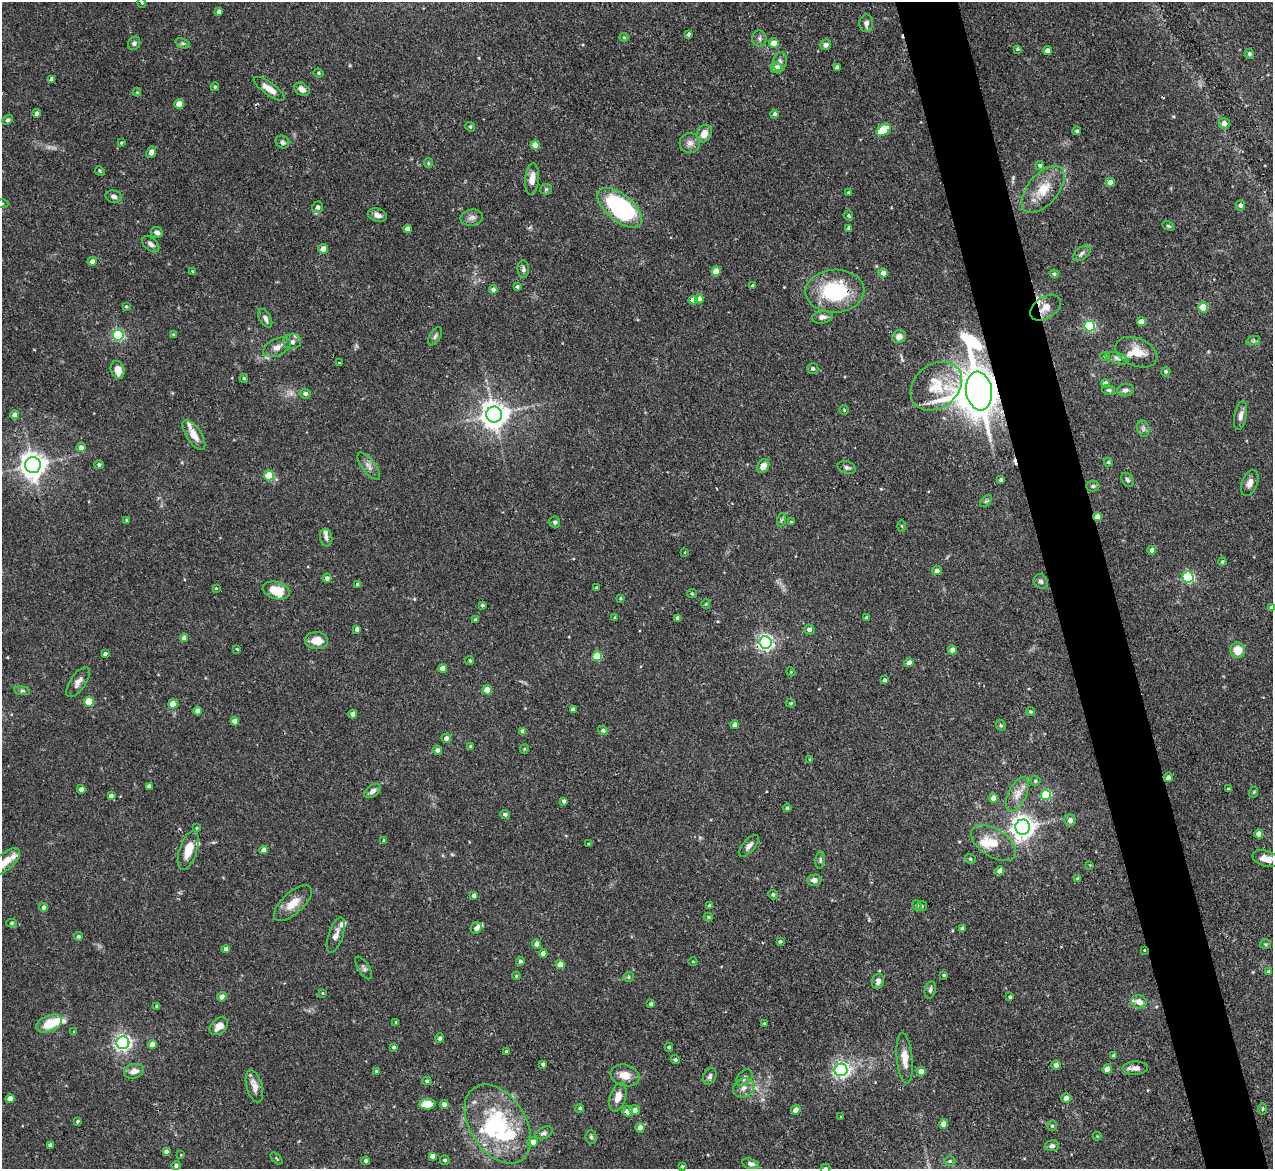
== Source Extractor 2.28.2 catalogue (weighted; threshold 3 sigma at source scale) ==
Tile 6 of 4 x 4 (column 2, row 2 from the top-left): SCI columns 1272-2542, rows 2593-3759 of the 5085 x 5067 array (HDU 1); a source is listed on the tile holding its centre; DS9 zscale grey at full resolution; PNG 1275 x 1171 px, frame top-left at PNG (2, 2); each listed source drawn as its Kron ellipse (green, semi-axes under 4 px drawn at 4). Shown black and unused: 5% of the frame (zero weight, under 3 of 4 exposures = <1% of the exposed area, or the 3 px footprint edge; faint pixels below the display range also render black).
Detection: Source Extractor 2.28.2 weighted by HDU 2 'WHT'; one run over the whole footprint, this tile lists its part. Background 0.0807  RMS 0.0035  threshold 0.0159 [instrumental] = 3 sigma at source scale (4.5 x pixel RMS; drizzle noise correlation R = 1.50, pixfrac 1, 0.05/0.05 arcsec/px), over >= 5 px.
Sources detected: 328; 1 too faint to see at this stretch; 4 inside a brighter object's white glare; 2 cosmic-ray / hot-pixel residue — neither listed nor drawn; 13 inside a brighter listed object's ellipse — not listed separately; the other 308 listed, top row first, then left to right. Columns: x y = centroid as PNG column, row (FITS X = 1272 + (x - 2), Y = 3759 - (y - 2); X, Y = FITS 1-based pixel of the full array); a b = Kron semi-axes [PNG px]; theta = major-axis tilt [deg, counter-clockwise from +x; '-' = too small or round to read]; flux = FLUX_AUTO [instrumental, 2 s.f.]
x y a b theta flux
142 3 5 3 - 0.32
219 12 4 4 - 1.5
866 23 9 7 85 1.6
688 34 4 4 - 0.73
624 37 4 3 - 0.44
759 39 8 7 - 1.1
134 43 7 6 - 0.89
183 43 7 4 -19 0.65
774 43 5 5 - 4.2
826 45 6 5 - 1.1
1017 49 4 3 - 0.54
1048 51 4 4 - 2.3
1249 54 5 4 - 0.78
780 62 10 7 79 1.4
777 68 5 5 - 4
837 68 4 4 - 1.7
319 73 5 3 - 0.46
52 79 4 4 - 1.4
215 87 4 4 - 0.5
269 89 18 6 -36 3.3
302 89 8 6 -32 2
137 92 4 4 - 0.31
179 104 4 4 - 4.6
37 113 4 4 - 1.2
774 114 4 4 - 0.82
8 120 6 4 40 0.67
1224 123 6 5 - 1.8
470 127 5 4 - 0.46
884 130 8 5 38 17
1077 131 4 4 - 0.63
704 133 9 7 62 3.4
282 142 7 6 - 0.79
121 143 3 3 - 0.37
690 143 10 10 - 2
535 145 4 4 - 4.6
151 152 6 4 65 1.5
428 163 5 4 - 0.44
1040 165 4 4 - 0.74
100 171 5 4 - 0.44
532 179 16 7 85 3.5
1110 182 4 4 - 2.5
546 189 6 5 - 0.61
1043 189 28 15 49 9
848 192 3 3 - 0.34
114 197 8 6 -10 1.1
2 203 7 4 0 0.78
1240 205 5 4 - 1.1
318 207 5 5 - 1.3
620 208 27 13 -40 49
377 215 10 6 -18 1.8
848 216 5 4 - 0.61
472 218 11 8 12 1.6
1168 226 6 4 -26 0.51
849 228 4 4 - 1.1
407 229 4 4 - 2.1
157 233 6 5 - 1.3
151 244 10 6 -39 1.4
323 249 5 5 - 2.7
1082 253 10 6 37 1.2
92 261 4 4 - 1.9
523 269 9 5 -85 1
192 271 4 3 - 0.25
716 271 4 4 - 5.2
883 273 5 4 - 2
1054 274 4 4 - 0.56
753 286 4 4 - 1.4
517 287 4 3 - 0.62
493 290 4 4 - 1.3
835 291 29 21 2 26
699 299 4 4 - 1.4
693 300 4 4 - 3
126 306 4 4 - 0.45
1045 308 17 10 33 3.3
1203 308 5 5 - 12
822 317 10 6 9 1.5
265 318 10 5 -62 1.4
1141 322 4 4 - 3.5
1090 326 5 5 - 38
173 334 4 4 - 0.4
118 335 5 5 - 45
435 336 10 5 58 0.99
899 337 7 6 - 2.3
1253 341 7 4 19 0.67
292 342 9 7 4 1.4
277 347 15 8 24 2.5
1136 352 22 14 -23 6.3
1105 356 4 4 - 0.45
1117 358 12 5 -18 1.4
339 363 3 3 - 0.32
813 369 5 5 - 0.85
118 370 9 6 -73 3.6
1166 372 5 4 - 0.63
244 378 4 3 - 0.44
1105 384 4 4 - 1.6
936 386 28 22 38 12
1109 390 6 5 - 0.68
1125 390 8 6 7 1.2
979 391 19 13 -81 1700
305 394 5 5 - 1.1
844 410 5 4 - 0.44
15 415 4 4 - 2.4
494 415 8 8 - 410
1240 416 14 6 80 1.8
1143 429 8 6 -71 1
194 435 17 7 -57 3.8
81 447 4 4 - 1.6
1108 462 4 4 - 0.54
33 465 8 7 - 360
99 465 5 4 - 0.69
369 466 16 6 -52 1.9
763 466 7 5 61 3.1
847 467 9 6 -16 0.9
269 475 5 5 - 13
1001 480 3 3 - 0.77
1128 480 7 5 -58 0.85
1250 483 13 8 69 2.2
1093 486 6 5 - 0.69
986 501 7 4 44 0.63
1097 517 4 4 - 3.2
126 520 3 3 - 0.35
781 520 7 4 71 0.58
555 522 6 5 - 0.71
791 522 4 4 - 0.32
902 526 6 4 -88 0.43
326 537 9 6 -79 1.1
1152 550 4 4 - 1.9
685 552 3 2 - 0.25
1222 562 4 4 - 0.51
937 570 5 4 - 1.5
1188 577 5 5 - 47
327 578 4 4 - 1.2
1041 581 7 6 - 1.1
358 584 4 3 - 1.1
216 588 4 3 - 0.34
596 588 3 3 - 0.58
276 590 14 8 -16 7.7
692 593 5 4 - 0.45
620 598 3 3 - 0.38
706 604 4 4 - 0.4
482 605 3 3 - 0.56
1271 607 4 4 - 0.68
615 618 3 3 - 0.37
678 618 4 4 - 1.4
866 618 3 3 - 0.8
476 620 4 3 - 0.8
357 629 4 4 - 1.1
809 630 5 5 - 1.4
184 638 4 4 - 1.7
317 641 11 8 -1 4.7
766 642 6 6 - 110
237 649 4 2 - 0.32
952 650 4 4 - 2.3
1238 650 8 7 - 6.1
105 654 3 3 - 0.94
597 656 5 5 - 13
470 660 4 4 - 0.46
909 663 4 4 - 2.3
443 668 4 4 - 3.2
791 672 4 3 - 0.31
884 680 4 4 - 0.9
78 682 17 7 56 2.3
487 690 4 4 - 5.6
22 691 8 4 -7 0.61
89 701 5 5 - 11
791 703 5 4 - 0.43
173 704 4 4 - 6
573 710 4 4 - 1.2
198 711 4 4 - 2.4
1031 711 5 4 - 0.5
353 714 4 4 - 2.4
235 721 4 4 - 2.8
735 725 4 4 - 1.7
1001 725 6 4 -67 0.48
523 731 4 4 - 1.4
603 731 5 4 - 1.1
446 738 5 4 - 1.7
471 746 4 3 - 0.47
524 749 5 4 - 0.42
438 750 4 4 - 1.3
810 759 4 3 - 0.34
1168 777 5 4 - 1.4
1035 781 5 5 - 0.74
149 786 4 3 - 0.79
81 789 4 4 - 1.7
1228 789 3 3 - 0.38
373 791 9 6 36 1.4
1254 792 6 3 71 0.39
1017 794 18 9 64 3.8
1046 795 5 5 - 20
111 796 4 4 - 1.1
994 798 4 4 - 3.7
564 801 4 3 - 0.75
787 808 4 4 - 0.45
505 814 5 4 - 1
1070 820 6 5 - 1.9
1023 827 7 7 - 280
197 828 4 3 - 0.33
1259 834 4 4 - 2.5
384 841 4 4 - 0.56
993 843 25 14 -33 7.3
589 844 3 3 - 0.42
749 846 13 6 48 1.5
188 850 20 8 72 6.2
264 850 4 4 - 1.7
1266 858 14 7 -17 3.2
970 859 6 4 -22 0.57
820 860 8 4 83 0.78
5 862 18 8 42 4.8
1090 865 3 3 - 0.25
1000 871 4 4 - 3.1
1078 879 4 4 - 0.58
814 880 7 5 2 1.7
474 895 4 4 - 1.2
773 895 5 4 - 0.66
293 903 24 10 42 5.2
710 905 4 4 - 1
917 905 5 4 - 0.65
922 906 5 5 - 0.55
44 907 4 4 - 1.1
708 917 4 4 - 0.46
12 923 5 4 - 0.57
476 928 6 5 - 1.3
962 928 4 4 - 0.96
336 935 19 7 71 2.4
78 936 4 4 - 0.75
780 941 4 3 - 0.58
537 944 5 4 - 1.6
1266 944 5 5 - 0.51
226 949 4 4 - 1.3
1144 950 3 2 - 0.26
543 953 4 4 - 2.4
520 961 4 4 - 0.89
693 961 4 3 - 0.33
560 964 4 4 - 4.4
364 968 13 5 -57 0.94
1269 972 4 4 - 0.96
944 975 3 3 - 0.59
516 976 4 4 - 0.41
629 977 5 5 - 0.51
878 981 8 5 76 1.5
930 990 9 5 79 1
322 993 4 3 - 0.28
222 997 5 4 - 1.5
1010 997 4 3 - 0.53
1139 1002 8 6 -18 2.5
651 1004 3 3 - 0.65
157 1006 3 3 - 0.59
396 1022 4 3 - 0.28
49 1024 13 8 22 9
765 1024 4 3 - 0.5
219 1026 10 7 40 2.6
74 1032 4 3 - 0.36
439 1038 5 4 - 0.84
123 1043 6 6 - 120
152 1044 4 4 - 2.6
394 1047 3 3 - 0.68
669 1047 4 4 - 0.52
507 1052 3 3 - 0.62
1113 1056 4 3 - 0.49
905 1058 25 8 -84 4.2
675 1060 4 4 - 0.61
543 1064 4 3 - 0.79
1056 1065 4 4 - 1.3
1135 1068 13 6 4 1.9
1107 1069 4 4 - 2.8
841 1070 6 6 - 110
134 1071 10 7 16 2.7
376 1071 4 3 - 0.41
921 1071 5 4 - 2.1
625 1075 15 10 -15 4.3
710 1076 9 6 64 0.99
744 1078 10 6 47 1.2
427 1081 4 4 - 0.61
254 1086 16 8 -74 3.2
743 1088 11 9 32 2.6
618 1097 15 8 74 3.3
1066 1098 5 4 - 2.1
10 1099 4 4 - 2.7
427 1104 8 5 4 6.2
444 1104 4 4 - 1.5
580 1108 4 4 - 0.65
1263 1109 5 3 - 0.4
635 1110 5 5 - 2
796 1110 5 4 - 2.7
628 1111 5 5 - 2.8
841 1117 3 3 - 0.41
77 1121 3 3 - 0.51
498 1124 43 28 -57 31
944 1124 4 4 - 3.2
1052 1126 5 4 - 0.54
640 1128 5 4 - 2.4
544 1133 9 5 25 0.97
1097 1136 4 4 - 0.3
591 1137 7 5 -87 0.74
533 1142 5 5 - 2.2
50 1145 4 4 - 1.2
1052 1146 7 5 5 1
166 1151 4 4 - 1.1
181 1155 3 3 - 0.24
432 1156 4 4 - 1.8
277 1158 7 4 -46 0.43
445 1160 5 4 - 0.69
366 1161 4 4 - 1
950 1161 5 4 - 0.53
751 1164 9 5 -15 1.3
176 1165 4 4 - 0.98
682 1166 3 3 - 0.52
825 1168 5 5 - 0.51
Overlapping masked pixels (flux is a lower limit): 6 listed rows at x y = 835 291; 1045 308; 979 391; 1097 517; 766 642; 1144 950
Isophote crosses this tile's border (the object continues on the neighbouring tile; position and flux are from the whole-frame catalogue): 4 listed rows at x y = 2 203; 1271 607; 5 862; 825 1168